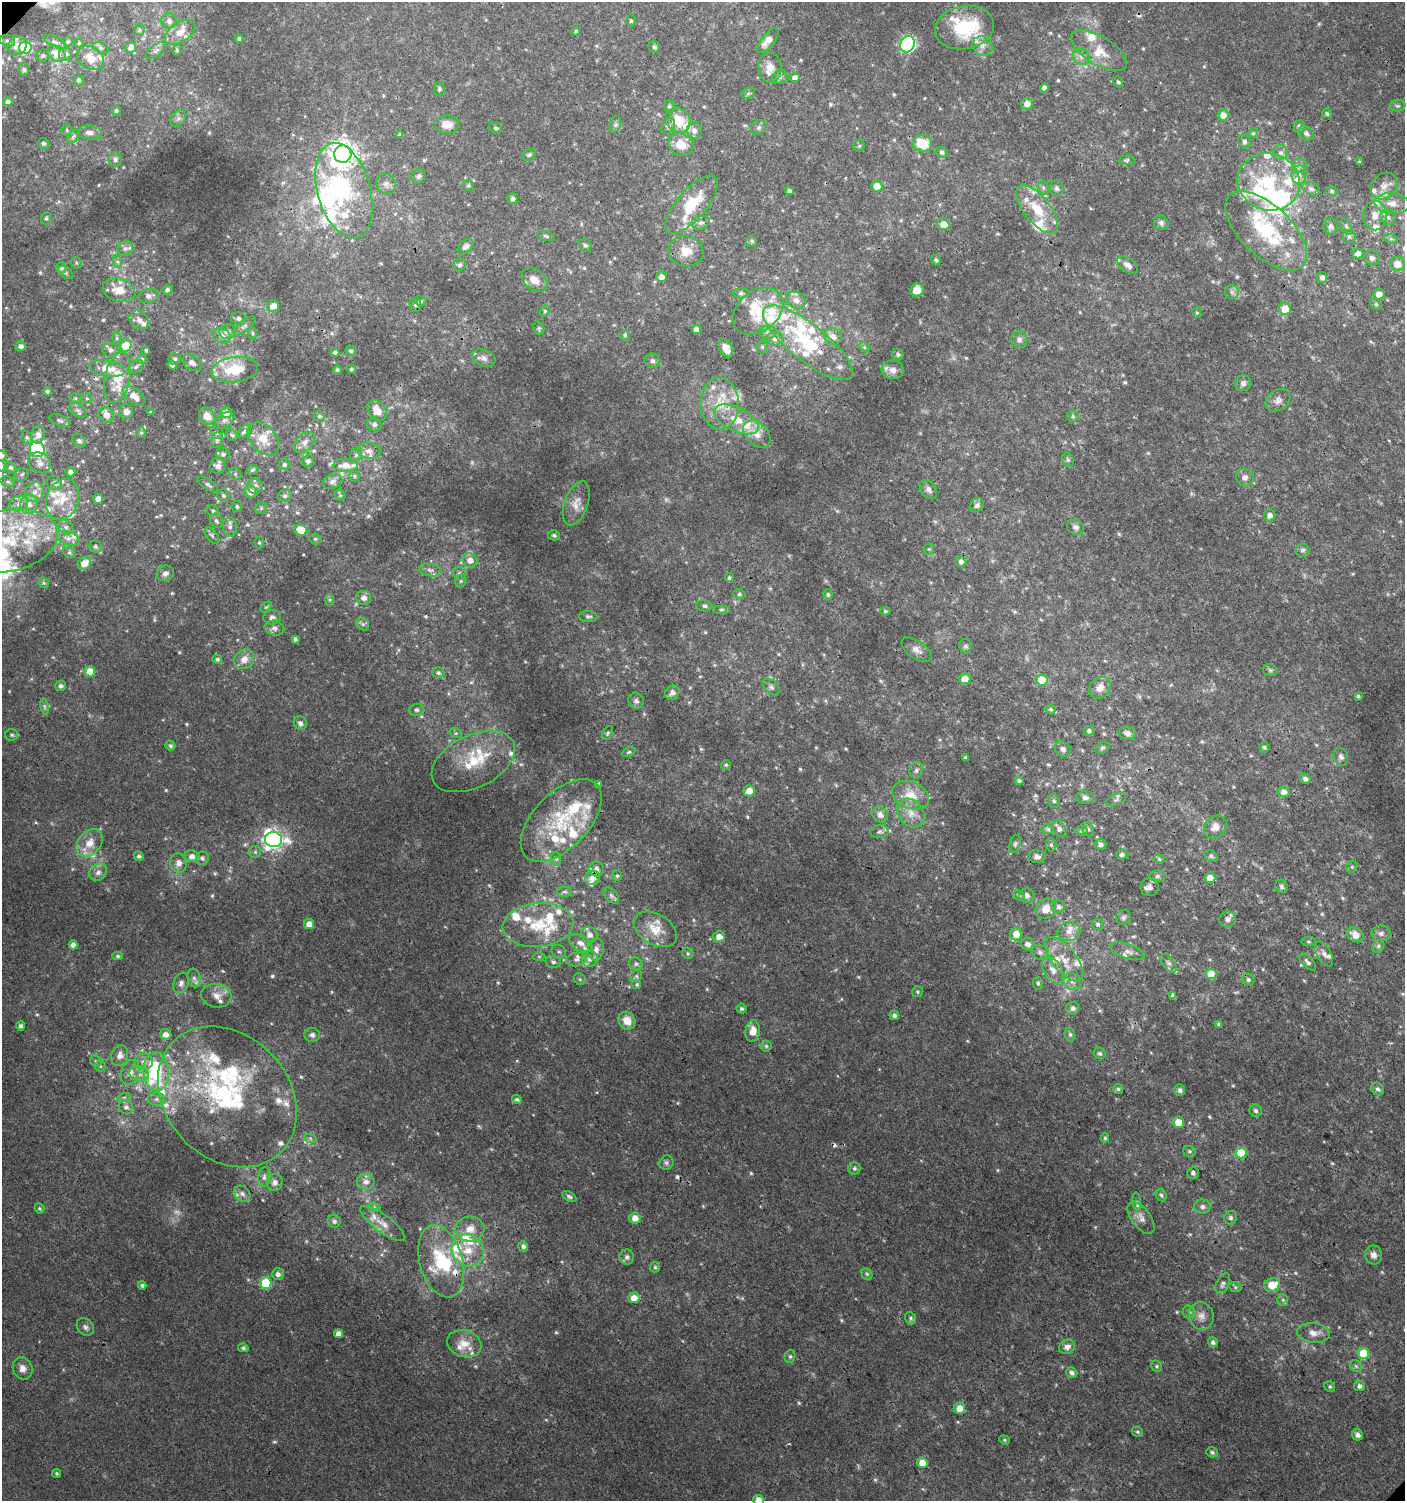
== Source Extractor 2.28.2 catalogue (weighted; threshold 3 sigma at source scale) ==
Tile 6 of 4 x 4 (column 2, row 2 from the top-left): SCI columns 1607-3009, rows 3030-4528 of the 6060 x 6084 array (HDU 1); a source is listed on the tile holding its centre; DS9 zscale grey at full resolution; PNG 1407 x 1503 px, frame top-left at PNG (2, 2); each listed source drawn as its Kron ellipse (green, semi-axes under 4 px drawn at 4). Shown black and unused: <1% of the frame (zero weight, under 3 of 4 exposures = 4% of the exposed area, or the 3 px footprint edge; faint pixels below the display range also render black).
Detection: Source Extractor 2.28.2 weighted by HDU 2 'WHT'; one run over the whole footprint, this tile lists its part. Background 0.00434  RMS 0.0022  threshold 0.00968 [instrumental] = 3 sigma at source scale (4.5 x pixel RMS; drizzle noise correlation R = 1.50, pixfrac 1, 0.0396/0.0396 arcsec/px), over >= 5 px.
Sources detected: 805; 11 too faint to see at this stretch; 7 inside a brighter object's white glare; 5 cosmic-ray / hot-pixel residue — neither listed nor drawn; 133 inside a brighter listed object's ellipse — not listed separately; of the other 649, all 500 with FLUX_AUTO >= 0.33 (the completeness limit of this list) listed and drawn (149 fainter detections not listed), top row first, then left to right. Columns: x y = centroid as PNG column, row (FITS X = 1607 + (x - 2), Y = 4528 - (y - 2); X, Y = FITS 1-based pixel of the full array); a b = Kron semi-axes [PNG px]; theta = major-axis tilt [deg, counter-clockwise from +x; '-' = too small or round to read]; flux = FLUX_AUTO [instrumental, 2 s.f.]
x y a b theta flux
169 21 7 7 - 0.89
631 21 5 4 - 0.33
964 28 29 21 11 15
139 30 5 5 - 0.36
576 31 4 3 - 0.35
180 32 17 9 33 2.8
239 38 4 4 - 0.46
768 40 15 6 49 2
8 41 8 5 -16 0.63
55 42 12 5 -25 0.72
68 42 5 5 - 0.42
79 43 4 4 - 0.35
907 44 9 7 60 53
17 46 10 8 34 2
983 46 10 9 - 1.5
131 47 5 5 - 1.5
654 47 6 5 - 0.48
25 48 6 6 - 11
100 48 8 5 -26 0.61
156 50 12 6 38 0.88
177 50 5 4 - 0.4
1099 51 31 14 -31 4.7
56 54 9 7 -36 3
66 54 7 6 - 0.66
42 56 7 6 - 0.4
1081 56 9 8 - 1.1
90 58 14 11 -30 3.4
770 68 15 11 -88 2.5
24 70 6 5 - 0.41
780 77 8 6 29 0.71
795 78 5 4 - 1.1
79 80 5 4 - 0.51
1118 82 6 4 -60 0.4
1044 88 4 4 - 0.85
439 89 7 5 80 0.46
748 93 7 5 22 0.46
8 102 5 4 - 0.81
1027 104 6 6 - 1.5
669 106 6 5 - 0.41
1398 106 8 5 0 0.41
116 111 5 5 - 0.45
1327 114 5 4 - 0.45
1223 115 5 5 - 1.9
178 118 9 6 50 0.78
678 120 13 11 -49 5
447 124 12 9 0 2.6
615 124 8 5 70 0.57
668 126 8 6 60 0.72
759 127 8 7 - 0.61
1299 127 6 5 - 0.78
496 128 7 5 -31 0.4
67 130 5 5 - 0.34
694 130 8 7 - 1.1
90 133 12 7 -7 1.3
1253 133 5 4 - 0.35
1306 133 8 6 -33 0.87
400 135 3 3 - 0.43
73 136 7 5 50 0.45
1244 142 7 6 - 0.79
43 143 5 5 - 0.6
922 143 10 8 -10 6
681 145 13 11 -27 3.6
859 146 5 5 - 0.36
942 152 6 5 - 0.6
1281 153 7 7 - 0.86
343 154 9 8 - 250
529 155 7 5 30 0.42
115 159 7 6 - 0.83
1127 160 8 4 5 0.41
1359 162 3 3 - 0.38
1300 166 7 7 - 0.73
1299 175 9 7 88 1.2
418 176 7 6 - 0.62
1269 182 31 28 -18 15
386 184 10 9 - 1.1
468 185 5 5 - 0.34
877 186 5 5 - 2.4
1384 186 15 12 45 2.5
1043 188 7 5 -70 0.52
1057 188 8 7 - 0.73
1311 189 9 6 -24 0.67
344 190 49 26 -75 20
789 191 4 4 - 0.62
1332 191 6 4 -16 0.37
512 199 5 5 - 0.73
1392 203 17 10 -6 2.8
691 205 36 14 49 9.5
1037 209 29 13 -51 6.5
1375 216 15 12 -90 2.4
1388 217 8 7 - 0.81
46 218 6 5 - 0.4
701 223 9 6 12 0.83
1161 223 8 7 - 0.62
944 224 6 6 - 1.6
1330 226 8 7 - 0.74
1346 226 8 4 -63 0.52
1266 231 51 25 -43 19
546 236 9 4 -16 0.46
1349 236 6 6 - 0.62
1391 239 7 4 -18 0.41
752 241 6 5 - 0.44
585 245 7 6 - 0.64
466 246 9 6 39 1.1
125 248 8 7 - 0.81
686 251 17 15 -9 3.8
1358 254 5 5 - 1.6
1372 258 8 7 - 0.8
936 260 5 4 - 0.43
118 262 6 4 -71 0.42
76 263 6 5 - 0.37
1397 264 7 7 - 2.6
460 265 7 6 - 0.54
1128 265 12 6 -35 1.3
61 268 5 5 - 0.66
65 273 8 5 -36 0.51
662 277 5 5 - 1.1
1322 277 5 5 - 0.9
534 280 14 10 -36 2.2
119 290 16 11 -17 4.6
167 290 5 4 - 0.71
917 290 7 6 - 2.6
1232 292 7 7 - 0.78
741 293 7 5 8 0.55
1379 294 5 5 - 1.8
149 296 10 6 12 1.3
796 300 10 8 -25 1.2
421 301 6 5 - 0.42
1376 304 6 5 - 0.41
415 305 7 5 -90 0.47
273 306 6 5 - 1.8
1285 309 6 6 - 3.5
545 311 6 5 - 0.37
758 311 28 20 38 7.3
1197 313 5 4 - 0.33
239 319 8 6 -20 0.61
139 320 10 8 -40 1.3
244 326 13 5 40 0.75
539 328 7 5 -71 0.37
696 330 4 4 - 1.6
228 332 8 7 - 0.99
768 332 8 6 -3 0.76
252 333 6 4 -90 0.33
625 335 5 5 - 0.41
222 336 9 7 -25 1.2
833 337 9 8 - 1.6
117 338 6 4 -89 0.38
775 339 8 7 - 1.1
1019 340 8 7 - 0.86
808 343 55 18 -38 20
21 346 5 5 - 0.99
126 346 6 6 - 5.6
762 347 6 5 - 0.45
864 347 6 4 -45 0.38
726 348 10 6 -64 1.9
110 350 8 7 - 0.77
146 350 4 4 - 0.43
351 351 5 5 - 0.48
335 352 4 4 - 0.59
898 355 6 5 - 0.49
484 358 12 8 -20 1.1
142 359 5 5 - 0.39
175 359 6 5 - 0.52
652 361 8 7 - 0.6
192 363 10 7 -33 1
172 365 5 4 - 0.92
136 367 8 5 40 0.6
107 368 18 8 -11 3.7
351 369 4 4 - 0.44
235 370 23 12 7 6.8
337 370 4 4 - 0.52
893 370 11 9 -10 1.5
118 377 26 12 78 5.7
1243 383 8 7 - 0.98
47 391 4 4 - 0.54
134 396 13 7 -41 2.5
75 398 6 5 - 0.36
87 398 6 5 - 0.36
1278 400 13 10 34 1.4
720 404 26 19 -89 6.9
78 410 10 5 -33 0.77
377 411 11 8 -54 2.7
126 412 7 7 - 1.4
151 412 3 3 - 0.34
226 412 5 5 - 1.7
106 415 8 7 - 2.1
207 416 9 7 -56 2.2
319 416 5 5 - 0.53
1073 416 6 5 - 0.42
736 419 24 12 -25 5.1
225 420 11 7 36 0.8
60 421 11 5 -22 0.62
374 424 7 6 - 0.78
244 431 7 5 40 0.67
141 432 5 5 - 0.34
217 433 7 6 - 0.56
757 434 16 11 -46 2.5
38 435 8 6 78 1.2
232 435 6 5 - 0.54
27 437 6 5 - 0.43
263 439 19 12 -48 3.8
217 440 7 6 - 0.54
79 441 7 6 - 0.57
305 442 12 8 50 1.4
37 449 8 7 - 33
369 451 12 7 -7 1.3
223 454 6 6 - 0.71
356 455 8 5 71 0.53
2 456 5 5 - 0.49
1068 460 7 5 -62 0.4
308 461 6 5 - 0.55
40 463 12 9 -31 1.4
284 464 6 5 - 0.56
345 465 12 6 1 2.3
2 466 5 5 - 0.57
218 466 8 7 - 1.4
10 467 6 5 - 0.57
252 470 6 4 16 0.43
70 472 5 4 - 1.1
22 474 7 6 - 0.51
235 474 6 5 - 0.43
354 476 5 5 - 0.36
1245 477 9 8 - 1.1
7 481 7 5 -16 0.5
332 481 10 7 19 0.9
54 483 8 6 -28 0.86
208 484 12 5 -34 0.6
255 486 8 7 - 0.96
928 489 10 7 -51 0.97
34 492 10 9 - 1.6
251 492 6 6 - 1.3
340 495 6 5 - 0.34
223 496 6 6 - 0.53
285 496 7 6 - 0.52
63 499 21 16 71 5.5
98 499 5 5 - 1.5
19 503 9 7 23 1.3
576 503 23 11 70 2.6
29 504 9 8 - 1.5
977 505 7 6 - 0.69
237 506 5 5 - 0.41
261 508 6 5 - 0.39
213 511 6 5 - 0.46
1270 515 6 6 - 1
216 521 7 6 - 0.6
66 527 8 6 -44 0.81
230 527 9 7 -86 0.96
1076 527 9 7 -24 0.8
301 530 6 5 - 3.7
212 535 9 5 -52 0.57
554 535 6 5 - 0.47
68 538 12 6 -20 1.3
315 539 5 5 - 0.37
8 540 50 31 11 26
259 543 6 4 -88 0.33
96 547 6 5 - 0.52
929 549 5 5 - 0.33
1302 550 7 6 - 0.64
69 553 7 5 -33 0.39
470 560 7 7 - 1.7
961 562 5 5 - 0.81
84 563 7 6 - 2.6
430 570 11 6 -11 0.9
165 573 9 7 24 0.89
459 573 7 6 - 0.61
729 578 4 4 - 0.47
461 581 7 5 69 0.4
43 583 5 5 - 0.35
739 594 6 5 - 0.4
828 594 5 4 - 0.39
364 598 7 7 - 1.2
330 600 6 4 90 0.35
704 606 8 5 -7 0.54
266 607 6 4 43 0.35
721 609 8 4 0 0.42
885 611 5 4 - 0.34
272 617 9 7 3 0.94
588 617 9 5 -2 0.57
363 624 7 5 -44 0.49
275 628 10 7 -15 0.97
295 639 4 4 - 0.59
966 646 7 6 - 0.57
917 650 17 8 -35 1.5
217 659 5 4 - 0.53
244 659 10 9 - 1.8
1270 670 7 5 -16 0.44
90 671 5 5 - 4
438 673 6 5 - 0.48
965 679 6 5 - 2.3
1042 680 5 5 - 6.9
60 686 5 5 - 0.62
771 687 10 6 -46 0.67
1100 688 12 9 47 1.9
672 693 7 6 - 1.2
1358 696 4 3 - 0.41
636 701 8 7 - 0.8
45 706 8 4 -81 0.46
1051 709 5 5 - 0.4
416 710 7 6 - 0.58
300 723 7 6 - 0.7
1089 731 5 5 - 0.57
456 733 6 5 - 0.35
608 733 7 4 60 0.36
1127 733 9 6 -18 0.96
12 735 6 6 - 0.47
170 746 5 4 - 0.5
1264 747 5 4 - 0.35
1102 748 8 5 29 0.42
1063 749 8 7 - 0.94
629 752 7 4 26 0.37
965 757 3 3 - 0.36
1341 757 9 7 -69 0.73
473 761 45 26 26 10
726 765 5 5 - 0.34
916 770 8 6 70 0.76
1305 779 5 5 - 0.74
1019 781 4 4 - 0.6
599 784 4 3 - 0.5
749 791 5 5 - 2.4
1283 792 6 5 - 1.3
911 795 19 13 -21 4.1
1085 798 9 6 -1 0.85
1116 800 11 5 23 0.69
1054 801 7 5 -74 0.51
911 813 16 12 -50 2.8
880 814 8 7 - 1.3
561 820 51 27 46 15
1215 827 12 10 46 1.9
1048 829 6 5 - 0.41
1059 829 10 6 -54 0.98
1088 829 7 5 -62 0.5
1081 831 6 5 - 0.42
879 832 9 6 8 0.67
273 840 8 7 - 120
90 843 15 11 50 3.1
1015 844 9 5 76 0.5
1100 844 6 5 - 0.81
1051 845 6 5 - 0.4
255 852 6 6 - 0.51
1122 855 6 5 - 0.63
139 856 5 4 - 0.55
192 856 7 6 - 1.4
1211 856 7 5 -35 0.49
1037 857 8 6 -7 0.95
202 858 6 6 - 0.7
556 858 6 5 - 0.39
1159 859 5 4 - 0.38
178 863 9 8 - 1.5
1352 867 6 5 - 0.38
596 869 7 7 - 0.97
98 872 10 8 43 1.2
617 876 5 4 - 0.4
1157 876 7 6 - 0.56
592 878 7 7 - 1.6
1210 878 5 5 - 2.6
1281 886 7 6 - 0.65
1150 887 9 9 - 0.9
564 892 7 5 -2 0.49
1019 895 7 5 -39 0.44
611 896 10 5 -46 0.57
1027 896 7 7 - 0.94
1059 907 6 6 - 0.64
1046 909 11 9 47 2.6
1123 917 8 7 - 0.59
1227 919 8 7 - 0.98
309 924 5 5 - 2.3
1098 924 5 5 - 0.43
538 925 35 22 5 9.7
655 929 23 15 -31 4.2
1069 932 11 9 7 1.8
1381 933 9 8 - 0.98
1016 934 6 6 - 2.4
589 935 8 7 - 1.3
1355 935 9 7 -35 2.3
719 937 6 5 - 2.1
1308 942 7 4 5 0.35
581 943 12 7 -31 1.6
1028 944 6 6 - 1.2
73 945 4 4 - 1.1
1378 946 7 5 48 0.48
596 949 11 8 81 1.2
1127 951 18 7 -18 1.3
559 952 7 6 - 0.57
1040 952 9 7 -27 0.81
688 953 6 5 - 0.35
1324 954 14 7 -62 1.2
118 956 5 4 - 0.38
539 956 6 4 -1 0.35
576 959 10 6 9 0.85
590 959 8 7 - 1.2
1064 959 27 12 -51 4.6
553 962 7 6 - 0.7
1308 962 10 5 -45 0.73
1169 963 11 6 -52 0.83
636 964 7 6 - 0.56
1053 970 15 8 -58 2
1211 974 5 5 - 3.8
636 976 6 5 - 0.46
194 978 9 6 -78 0.88
580 979 6 5 - 0.4
1248 980 6 5 - 0.52
1072 981 9 8 - 1.1
181 983 11 7 70 1
1038 983 6 5 - 0.4
637 984 4 4 - 0.35
918 992 5 5 - 0.39
1173 995 4 4 - 0.66
216 996 15 12 -7 2
1073 1008 6 6 - 0.68
742 1009 5 5 - 0.48
894 1015 5 4 - 0.67
627 1021 9 8 - 2.6
1219 1024 4 3 - 0.37
20 1026 5 4 - 0.68
753 1031 11 7 82 2.4
166 1034 5 5 - 1.4
312 1035 8 7 - 0.83
1070 1035 7 5 -74 0.39
766 1046 5 5 - 0.45
1100 1053 6 5 - 0.47
120 1055 11 8 75 1.6
96 1061 6 5 - 0.46
144 1062 9 8 - 1.3
100 1066 6 5 - 0.39
156 1071 19 12 -86 16
130 1072 13 8 70 1.8
139 1074 10 7 -15 1.3
1118 1089 5 5 - 0.4
1378 1089 7 5 -46 0.66
1180 1090 6 5 - 0.61
124 1097 7 4 18 0.41
227 1097 77 61 -47 47
156 1099 8 6 0 0.86
517 1099 5 4 - 0.48
126 1107 7 7 - 1
1256 1111 6 6 - 0.62
1178 1122 6 6 - 2.7
310 1138 6 4 -19 0.41
1105 1138 4 4 - 0.34
1190 1151 6 5 - 0.44
1241 1153 5 5 - 8.5
666 1163 7 6 - 0.59
854 1168 6 6 - 0.48
1193 1173 6 6 - 0.72
264 1177 10 6 82 0.86
366 1182 9 8 - 1.4
275 1183 8 8 - 1.3
242 1194 9 7 -42 0.94
1161 1195 6 5 - 0.46
569 1196 8 4 -29 0.52
1137 1202 9 4 -83 0.5
374 1207 6 4 -19 0.37
1202 1207 8 7 - 0.84
39 1208 5 4 - 0.38
635 1218 6 5 - 2
1141 1218 19 9 -54 1.8
1231 1218 7 6 - 0.58
334 1221 7 6 - 0.66
383 1223 27 8 -37 2.4
470 1229 14 12 5 2.9
523 1246 5 5 - 0.76
468 1250 17 15 -51 4.9
1374 1255 9 8 - 1.2
627 1257 7 7 - 0.72
441 1261 37 21 -74 13
655 1267 5 5 - 0.36
278 1274 6 6 - 1
867 1274 6 5 - 0.35
266 1283 6 5 - 11
1223 1284 11 6 63 0.76
142 1285 4 4 - 0.48
1272 1285 8 6 22 3.9
1235 1287 6 5 - 0.36
634 1298 5 5 - 2.2
1283 1300 6 5 - 0.42
1189 1312 6 6 - 0.6
1201 1316 14 12 -75 2
911 1318 6 5 - 0.48
85 1327 10 7 -47 0.82
1313 1333 16 9 -6 1.9
338 1334 4 4 - 1.4
1213 1342 5 4 - 0.63
464 1344 17 13 -17 3.6
1067 1347 8 7 - 1.2
243 1348 5 4 - 0.53
1363 1353 5 5 - 10
790 1356 7 5 74 0.45
1157 1366 6 5 - 0.37
1356 1366 6 5 - 0.48
23 1368 11 9 -65 1.6
1072 1373 6 5 - 0.75
1359 1386 5 5 - 0.69
1330 1387 6 5 - 0.37
959 1408 5 5 - 2.5
1138 1432 6 4 -30 0.35
1357 1435 6 5 - 1.1
1004 1440 5 4 - 0.34
1212 1452 6 5 - 0.49
922 1463 5 5 - 3.3
56 1473 4 4 - 0.35
759 1500 5 5 - 2.7
Overlapping masked pixels (flux is a lower limit): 4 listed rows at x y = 691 205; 79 441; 1227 919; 227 1097
Isophote crosses this tile's border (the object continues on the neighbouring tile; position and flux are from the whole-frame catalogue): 4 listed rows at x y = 2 456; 2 466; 8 540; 759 1500